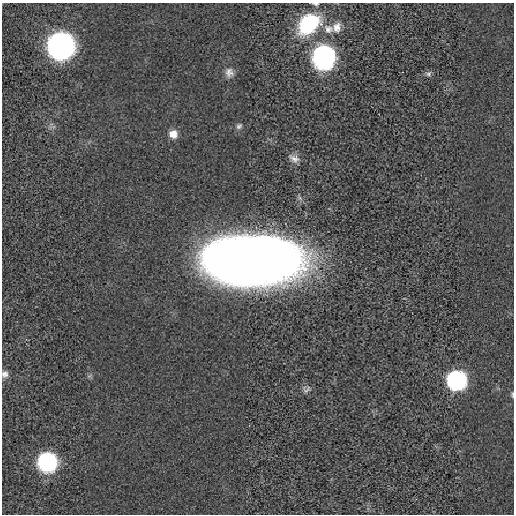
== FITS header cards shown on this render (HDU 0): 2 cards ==
NAXIS1  =                  512 / length of data axis 1
NAXIS2  =                  512 / length of data axis 2

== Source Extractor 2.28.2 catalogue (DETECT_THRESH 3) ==
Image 512 x 512 px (HDU 0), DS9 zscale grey, 1 PNG px = 1 image px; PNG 516 x 516 px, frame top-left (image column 1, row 512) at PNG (2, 3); no overlay
Background -2.25e-04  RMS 0.0035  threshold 0.0106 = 3 sigma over >= 5 px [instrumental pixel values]
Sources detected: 17; all 17 listed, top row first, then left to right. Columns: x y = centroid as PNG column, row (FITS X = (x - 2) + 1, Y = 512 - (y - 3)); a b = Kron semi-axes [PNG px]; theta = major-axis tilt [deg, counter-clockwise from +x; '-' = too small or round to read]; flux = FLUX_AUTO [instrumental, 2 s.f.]
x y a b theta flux
316 4 7 3 -4 0.43
309 23 24 17 42 18
337 27 13 10 78 1.9
328 29 13 11 -5 1.9
61 46 14 14 - 160
324 57 11 10 - 210
229 72 12 11 - 1.5
429 74 8 6 39 0.61
239 126 8 6 31 0.62
173 134 10 10 - 2.1
294 158 15 8 -28 1.5
255 259 71 34 1 470
5 374 9 8 - 1.1
456 380 10 10 - 83
307 390 12 6 46 0.77
512 395 8 3 -90 0.31
47 462 13 12 - 36
At the frame edge (FLAGS 8, measured only in part): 3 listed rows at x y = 316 4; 5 374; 512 395